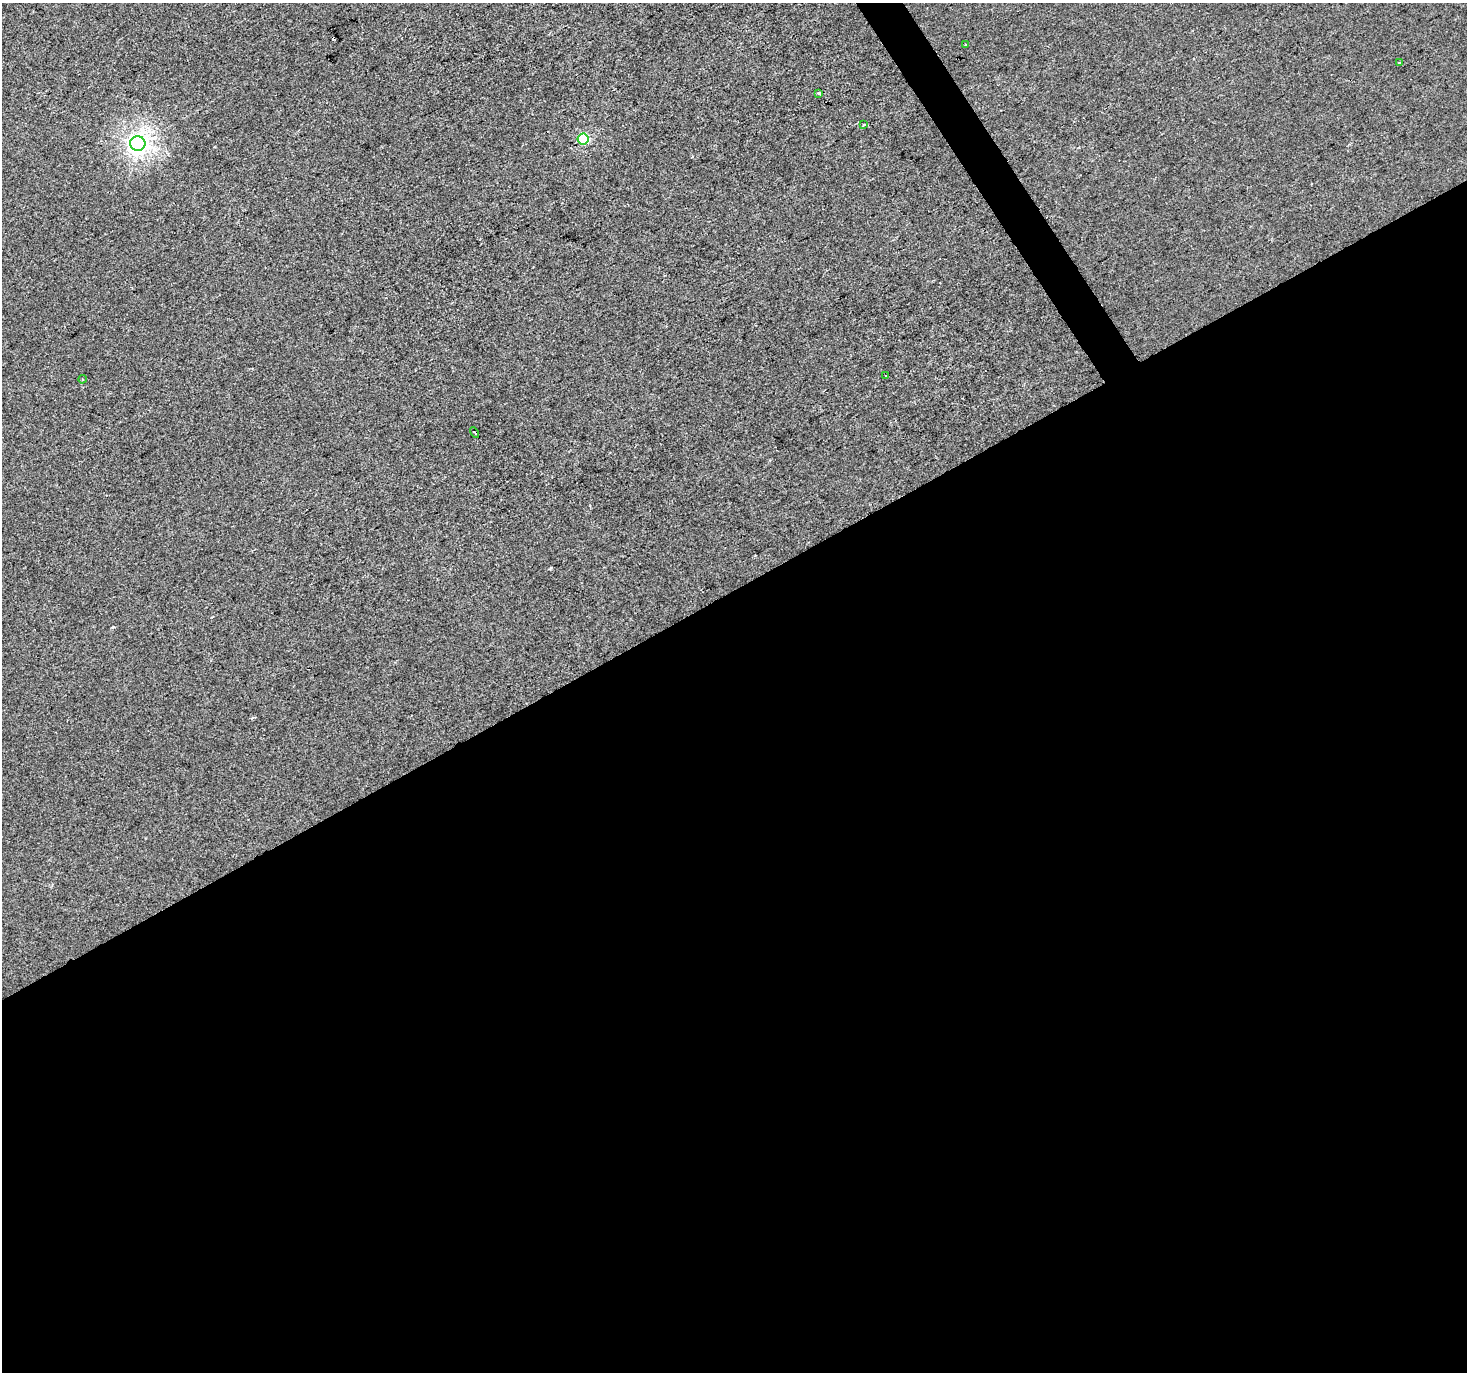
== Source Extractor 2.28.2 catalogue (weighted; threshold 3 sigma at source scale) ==
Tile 15 of 4 x 4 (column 3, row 4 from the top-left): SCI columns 2933-4397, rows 175-1544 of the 5862 x 5765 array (HDU 1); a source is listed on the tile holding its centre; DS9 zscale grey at full resolution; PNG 1469 x 1374 px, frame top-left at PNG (2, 3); each listed source drawn as its Kron ellipse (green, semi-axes under 4 px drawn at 4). Shown black and unused: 58% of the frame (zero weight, under 2 of 3 exposures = <1% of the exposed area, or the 3 px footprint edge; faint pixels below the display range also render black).
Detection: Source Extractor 2.28.2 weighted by HDU 2 'WHT'; one run over the whole footprint, this tile lists its part. Background -8.44e-04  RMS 0.0056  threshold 0.025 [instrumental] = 3 sigma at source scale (4.5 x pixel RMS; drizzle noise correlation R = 1.50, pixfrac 1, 0.0396/0.0396 arcsec/px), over >= 5 px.
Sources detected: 10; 1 cosmic-ray / hot-pixel residue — neither listed nor drawn; the other 9 listed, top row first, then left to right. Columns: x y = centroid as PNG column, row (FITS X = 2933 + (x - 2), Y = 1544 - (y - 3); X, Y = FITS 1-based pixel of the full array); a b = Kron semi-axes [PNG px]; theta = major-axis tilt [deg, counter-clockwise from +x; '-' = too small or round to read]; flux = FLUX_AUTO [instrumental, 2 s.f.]
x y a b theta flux
965 45 3 3 - 0.84
1399 63 3 3 - 2.1
819 93 4 3 - 1.7
864 125 3 3 - 1.3
583 139 5 5 - 40
138 144 7 7 - 320
886 375 2 2 - 0.49
82 379 4 2 - 0.43
475 433 5 2 - 1.2